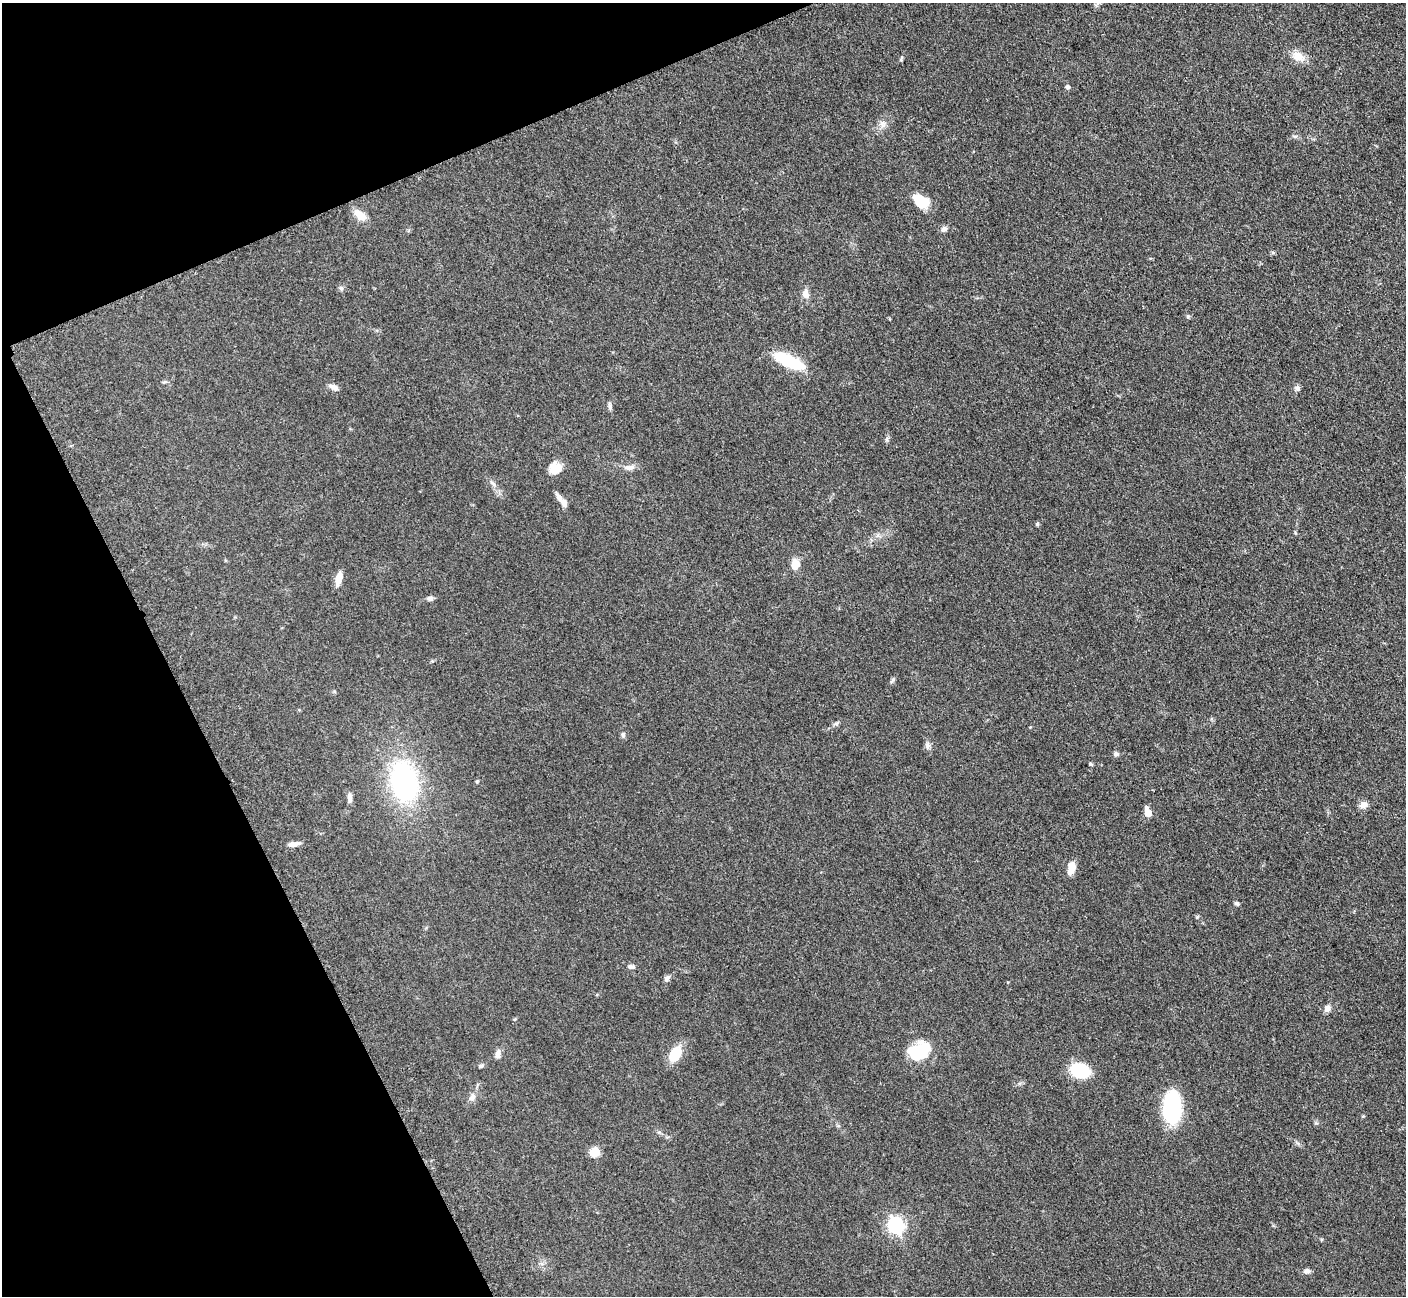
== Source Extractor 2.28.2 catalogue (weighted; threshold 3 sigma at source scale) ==
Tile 5 of 4 x 4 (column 1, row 2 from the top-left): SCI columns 19-1422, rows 2885-4178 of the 5699 x 5661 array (HDU 1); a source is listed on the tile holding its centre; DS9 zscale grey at full resolution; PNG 1408 x 1298 px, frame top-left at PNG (2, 3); no overlay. Shown black and unused: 21% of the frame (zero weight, under 3 of 5 exposures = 4% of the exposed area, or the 3 px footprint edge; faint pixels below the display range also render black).
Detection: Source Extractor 2.28.2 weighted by HDU 2 'WHT'; one run over the whole footprint, this tile lists its part. Background 0.0527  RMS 0.0057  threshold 0.0254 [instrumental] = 3 sigma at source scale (4.5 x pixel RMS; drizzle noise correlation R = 1.50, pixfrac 1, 0.05/0.05 arcsec/px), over >= 5 px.
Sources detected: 49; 1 inside a brighter object's white glare — not listed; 1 inside a brighter listed object's ellipse — not listed separately; the other 47 listed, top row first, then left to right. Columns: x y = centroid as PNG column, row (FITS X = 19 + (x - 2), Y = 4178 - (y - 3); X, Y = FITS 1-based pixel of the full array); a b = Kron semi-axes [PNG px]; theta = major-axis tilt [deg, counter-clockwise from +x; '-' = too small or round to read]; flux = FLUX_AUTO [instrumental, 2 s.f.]
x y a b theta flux
1298 56 16 12 -25 6
901 58 8 3 77 0.75
1067 87 6 5 - 1.2
883 124 9 7 76 2.4
921 201 19 12 -30 13
360 215 16 9 -39 6.5
944 229 8 7 - 1.8
341 288 7 5 -68 1.1
805 294 11 8 -73 3.5
789 361 35 12 -26 24
334 387 12 6 -24 2.5
1297 388 7 6 - 1.7
610 406 10 5 -82 1.3
629 467 15 7 4 3.1
555 468 14 13 - 7.4
493 483 11 4 -42 1.6
559 498 15 6 -62 3
1037 524 5 4 - 0.8
795 565 11 8 85 6.2
338 579 16 7 81 5.1
430 598 7 6 - 1.7
836 724 6 5 - 1.1
623 735 7 5 -88 1.2
927 745 9 7 -66 1.8
1116 754 6 5 - 1.3
1090 764 5 3 - 0.68
404 781 35 22 -78 95
350 798 13 5 -86 2.5
1363 805 11 8 22 2.9
1148 813 7 5 -70 8.6
293 844 13 6 11 3.1
1071 868 14 7 80 6.4
1237 903 6 4 -17 1.3
1197 917 5 4 - 0.66
631 967 8 5 -6 1.7
667 978 9 6 48 1.6
1327 1008 10 8 63 2.4
922 1053 21 18 -12 26
498 1054 12 6 78 2.3
675 1054 14 9 55 17
481 1066 6 5 - 0.97
1079 1071 18 12 -14 25
472 1097 10 8 57 2.5
1172 1109 27 15 -89 61
595 1152 9 8 - 7.7
896 1225 7 6 - 150
1307 1271 8 6 3 1.8
Unlisted compact peaks at least as high as the median listed source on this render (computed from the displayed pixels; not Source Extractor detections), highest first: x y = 1188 316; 893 679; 887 439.